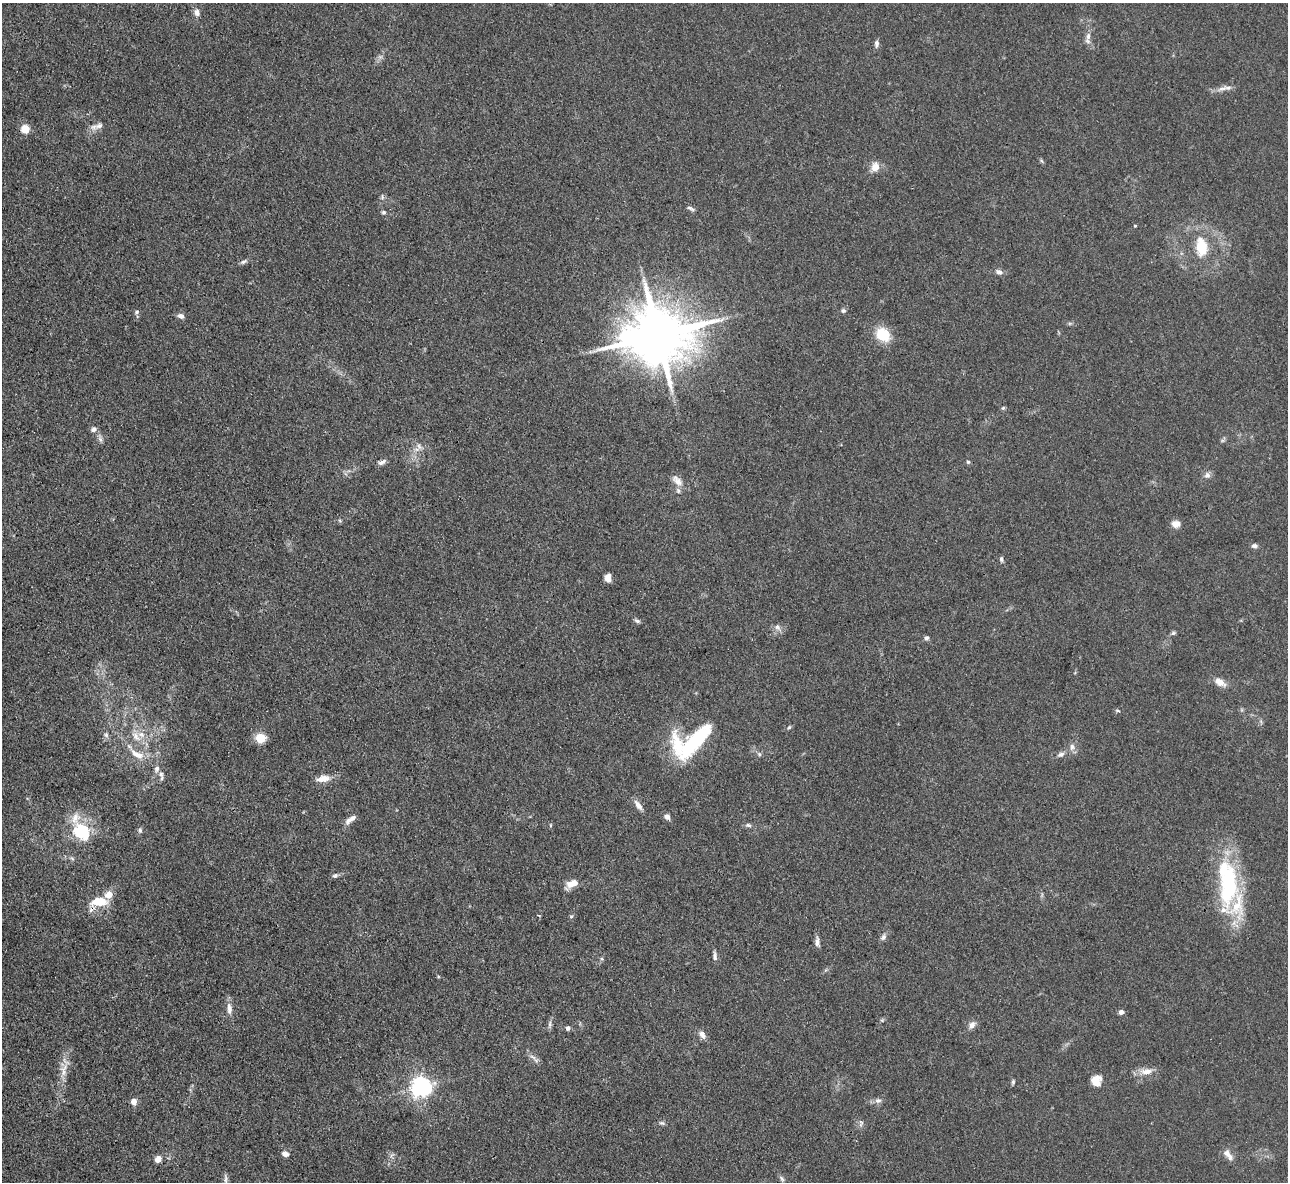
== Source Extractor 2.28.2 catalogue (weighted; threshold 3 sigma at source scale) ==
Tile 7 of 4 x 4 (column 3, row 2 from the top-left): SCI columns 2575-3860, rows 2628-3807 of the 5147 x 5132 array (HDU 1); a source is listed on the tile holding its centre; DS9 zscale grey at full resolution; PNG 1290 x 1184 px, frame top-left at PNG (2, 3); no overlay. Shown black and unused: <1% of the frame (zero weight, under 3 of 4 exposures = <1% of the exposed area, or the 3 px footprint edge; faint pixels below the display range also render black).
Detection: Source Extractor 2.28.2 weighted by HDU 2 'WHT'; one run over the whole footprint, this tile lists its part. Background 0.0862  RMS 0.0069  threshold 0.0309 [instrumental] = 3 sigma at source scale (4.5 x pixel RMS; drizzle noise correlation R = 1.50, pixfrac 1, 0.05/0.05 arcsec/px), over >= 5 px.
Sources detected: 99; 1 cosmic-ray / hot-pixel residue — not listed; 9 inside a brighter listed object's ellipse — not listed separately; the other 89 listed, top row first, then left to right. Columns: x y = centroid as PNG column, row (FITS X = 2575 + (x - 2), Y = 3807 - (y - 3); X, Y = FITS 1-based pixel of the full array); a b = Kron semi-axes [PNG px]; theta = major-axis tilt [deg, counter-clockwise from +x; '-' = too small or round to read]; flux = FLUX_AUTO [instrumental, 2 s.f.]
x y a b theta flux
197 12 9 7 -71 3.4
1088 36 12 6 71 3.3
876 44 9 6 88 2.2
1222 89 16 6 16 4.2
99 126 13 8 27 4.3
25 129 5 5 - 29
1042 161 6 4 -69 0.99
875 167 11 9 83 7.2
382 197 7 4 -90 1.2
690 208 11 4 -27 1.7
383 212 6 5 - 1.4
1135 226 3 3 - 0.76
1201 247 26 15 -83 22
243 262 10 5 21 1.9
999 272 10 7 -19 2.6
843 311 7 6 - 1.7
137 312 7 5 36 1.5
181 316 7 6 - 3.2
658 335 20 15 5 5700
883 335 14 12 -41 22
1003 408 6 5 - 0.97
94 429 7 6 - 2.7
100 439 9 6 -71 2.3
419 446 12 7 -61 3.9
382 462 11 5 26 2.7
968 462 6 4 -71 1.2
1207 475 9 9 - 2.9
677 480 19 10 -42 6.2
1176 524 10 8 -9 5.1
1254 546 8 6 -3 1.9
1001 559 8 5 -88 1.5
608 578 8 6 -87 5.6
637 621 8 5 -29 1.6
777 627 10 7 -40 3.2
1173 633 7 5 16 1.3
926 638 6 5 - 1.8
1220 682 17 9 -34 6.4
1118 711 7 3 -19 0.93
789 727 5 4 - 1
106 735 8 7 - 2
136 736 17 8 -50 7.3
260 738 11 10 - 11
692 744 48 16 50 50
1072 747 10 8 -73 3.6
137 754 24 9 -28 11
759 754 5 4 - 1.2
1061 754 9 6 24 2.5
157 769 10 7 72 3.1
323 779 19 8 10 7.4
638 805 15 6 -55 4
667 817 7 6 - 2.9
349 820 14 7 50 4.1
550 825 6 4 89 0.8
748 825 8 5 -11 1.8
140 830 8 5 -89 1.6
81 831 18 15 -54 37
72 858 7 4 -20 1.2
335 876 8 6 11 1.9
572 884 13 7 28 8.4
1228 885 54 23 84 72
99 902 22 10 6 15
539 915 4 2 - 0.62
571 916 6 4 1 0.93
883 937 10 7 57 2.4
817 942 13 5 -86 3
715 956 14 5 -86 2.5
602 959 5 3 - 0.96
229 1008 16 7 -85 4.9
1121 1012 5 5 - 3
550 1024 12 5 87 2
972 1025 10 8 59 3.8
568 1028 5 5 - 2.5
702 1035 10 7 -56 4.1
533 1057 13 5 -39 3.2
64 1070 22 10 79 9
1147 1071 19 8 6 6.8
1096 1081 11 10 - 8.9
1013 1082 6 4 71 1.2
421 1087 7 7 - 430
878 1101 9 7 1 2.7
134 1102 7 6 - 4
662 1123 9 5 -15 1.6
861 1123 10 6 85 2.2
286 1154 8 5 -20 3.6
1228 1154 17 7 -52 5
392 1155 9 3 45 1.3
158 1159 6 5 - 6.1
782 1178 9 5 -47 1.8
226 1179 13 5 -87 2.2